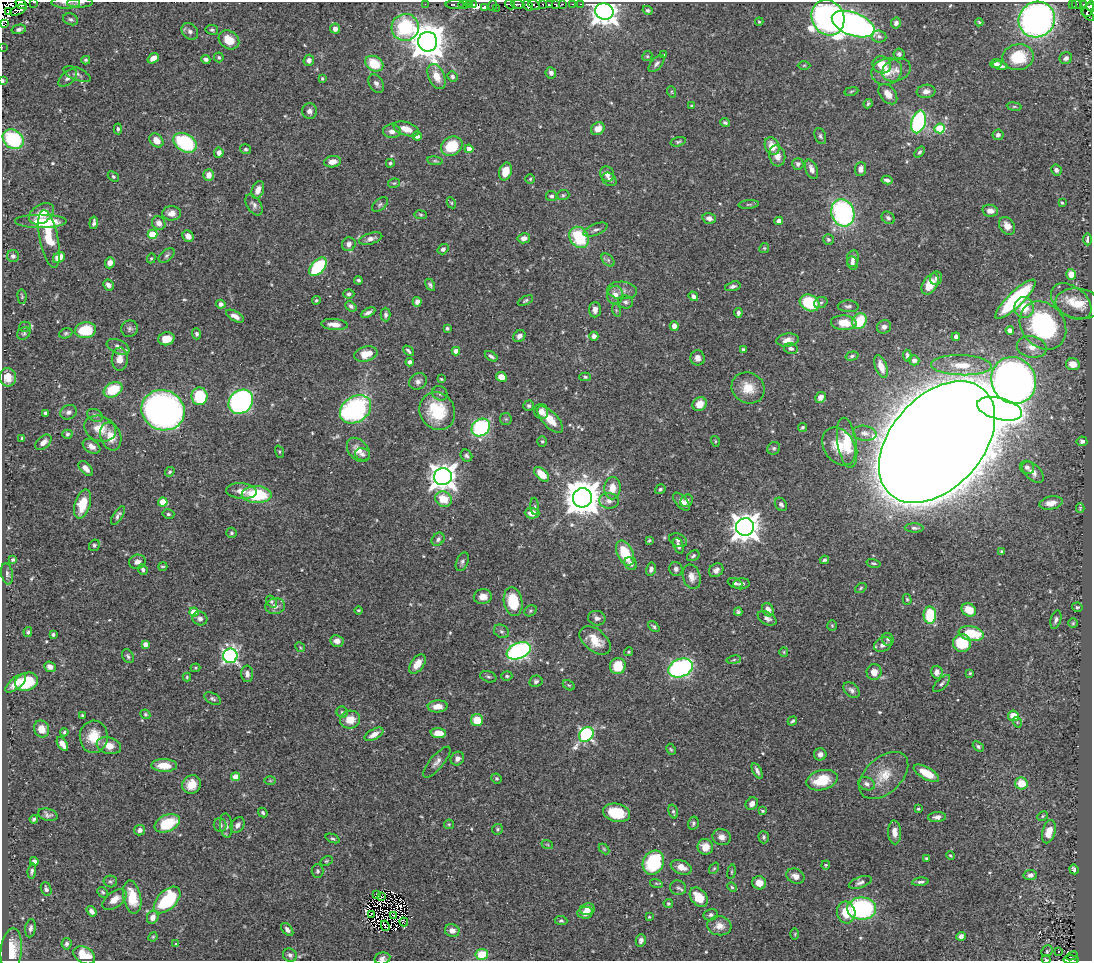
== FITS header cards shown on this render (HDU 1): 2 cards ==
NAXIS1  =                 1090
NAXIS2  =                  959

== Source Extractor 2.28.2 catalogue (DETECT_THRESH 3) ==
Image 1090 x 959 px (HDU 1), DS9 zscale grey, 1 PNG px = 1 image px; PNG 1094 x 963 px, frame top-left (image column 1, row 959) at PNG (2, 2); each listed source drawn as its Kron ellipse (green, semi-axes under 4 px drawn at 4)
Background 0.418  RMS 0.015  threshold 0.0462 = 3 sigma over >= 5 px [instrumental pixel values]
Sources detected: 569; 8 with non-positive FLUX_AUTO (blend fragments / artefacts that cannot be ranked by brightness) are neither listed nor drawn; of the other 561, the 500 brightest by FLUX_AUTO listed and drawn (61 fainter detections omitted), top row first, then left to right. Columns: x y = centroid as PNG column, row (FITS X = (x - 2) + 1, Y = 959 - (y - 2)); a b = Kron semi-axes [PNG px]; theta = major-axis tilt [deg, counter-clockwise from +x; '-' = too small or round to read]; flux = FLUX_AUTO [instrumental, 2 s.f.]
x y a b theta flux
33 2 3 2 - 12
66 3 14 5 -3 4.8
80 3 13 5 1 3.1
21 4 6 4 -37 110
425 4 2 2 - 3.3
455 4 9 3 0 42
518 4 6 3 -6 90
542 4 3 2 - 19
549 4 4 3 - 60
556 4 3 3 - 67
562 4 3 2 - 28
572 4 3 2 - 9.7
581 4 4 2 - 15
1077 4 5 3 - 46
1083 4 3 2 - 15
463 5 5 3 - 120
469 5 3 2 - 8.7
474 5 4 3 - 65
493 5 5 3 - 32
510 5 5 4 - 89
528 5 6 4 -41 200
534 5 6 3 -34 75
1072 5 3 2 - 8.7
1090 6 5 4 - 110
484 8 3 3 - 65
496 8 3 2 - 4.5
18 10 9 4 26 52
648 10 5 4 - 1.7
1088 10 7 5 57 98
604 11 9 8 - 1300
9 12 3 2 - 8.8
1088 14 8 4 -48 92
828 18 18 16 -61 370
71 19 8 5 -20 2.6
1037 20 18 17 - 440
759 22 4 3 - 1.2
979 22 4 4 - 1.3
896 23 5 5 - 3.4
5 24 3 3 - 4100
853 24 22 11 -21 520
405 27 13 13 - 78
19 29 7 4 13 2.8
335 29 5 5 - 5.6
212 30 6 5 - 1.9
190 31 9 7 -42 3.8
879 36 7 6 - 3
229 40 11 8 -35 15
428 42 10 9 - 2500
2 47 2 2 - 2.9
899 54 5 5 - 2.5
664 55 3 3 - 1.3
647 56 5 4 - 1.5
219 57 5 4 - 2
1018 57 16 13 9 38
153 58 6 4 37 7.4
1066 58 6 5 - 3
206 59 4 4 - 3
86 60 4 4 - 1.9
309 60 5 5 - 4.2
374 64 9 7 -30 29
657 64 10 5 48 3.4
996 64 5 4 - 3.1
804 65 6 4 1 1.4
882 65 9 8 - 17
1000 65 8 4 -10 4.1
896 70 15 11 21 8
887 71 15 13 18 17
551 73 5 5 - 4.1
77 74 15 6 -23 4.1
437 76 13 8 -65 15
452 76 5 5 - 2.7
68 78 11 6 40 3.9
322 79 4 3 - 1.4
3 81 3 2 - 1.5
376 83 10 7 -58 4.3
851 91 7 3 10 1.2
926 91 9 6 8 6
672 92 6 3 -71 1.2
888 94 12 7 -51 8.2
868 104 5 3 - 1.5
692 106 4 3 - 1.7
1014 107 7 4 -8 1.5
310 111 8 7 - 4
919 122 11 7 74 150
725 123 5 3 - 2.2
940 128 5 5 - 58
118 129 5 3 - 1.8
406 129 13 6 -18 12
598 129 7 6 - 9.4
392 131 9 7 -4 5.7
998 135 5 5 - 3.4
417 136 5 4 - 4.8
820 136 8 5 -68 2.5
13 139 11 9 -37 77
156 140 8 6 -44 11
678 142 8 4 16 1.9
185 143 13 8 -30 90
452 146 11 9 30 36
772 146 9 7 -66 13
246 149 5 4 - 1.8
469 149 4 4 - 10
920 152 6 4 51 2.1
219 153 5 4 - 4.8
777 156 10 8 -76 8
435 161 8 4 -8 1.6
333 162 8 5 9 7.9
390 163 4 4 - 1.4
798 164 6 5 - 3
812 169 10 6 -68 6.7
860 169 7 5 85 6.2
1056 170 6 5 - 3.2
505 171 9 6 74 17
607 174 7 7 - 6.1
209 175 6 5 - 7.7
113 176 6 4 -39 1.6
530 179 5 5 - 1.5
609 179 8 6 -37 3.3
887 180 5 4 - 3.5
394 183 6 4 11 1.4
258 190 9 6 69 7.8
563 195 6 5 - 1.6
551 196 5 5 - 2.4
451 203 6 4 -61 1.3
1062 203 3 3 - 1.4
749 204 10 4 5 1.6
254 205 12 7 -56 4.2
380 205 9 5 38 2.4
990 211 8 6 -11 7.1
172 213 9 7 2 7.5
843 213 14 11 -71 190
41 214 14 9 31 18
421 215 6 4 -7 1.5
709 218 7 5 -15 5
888 218 7 5 -43 3
779 221 4 4 - 4.9
41 222 26 7 0 39
94 223 6 3 83 2.9
159 223 7 6 - 6.2
1007 226 9 7 -57 8.5
596 230 13 5 22 4.2
152 234 5 4 - 38
188 236 6 5 - 7.9
579 237 11 9 -56 58
524 238 6 5 - 5.3
49 239 29 9 -79 28
371 239 12 5 17 5.2
828 239 5 5 - 2
1087 239 6 3 90 2.7
349 244 7 6 - 4.9
764 248 5 4 - 1.3
443 249 6 5 - 2.9
13 256 6 6 - 3.5
167 256 9 5 37 2.7
59 257 6 5 - 12
151 258 5 4 - 1.2
853 258 8 6 81 5.5
608 260 8 5 -45 2.5
110 263 6 5 - 6.5
852 263 6 5 - 2.9
318 267 11 6 48 78
1071 274 5 5 - 13
936 278 7 6 - 3.2
358 280 4 3 - 2.1
930 284 11 7 58 17
108 285 6 5 - 3.9
430 285 6 4 -60 2.4
733 286 8 4 16 3.2
622 290 15 9 -4 7.1
349 294 5 4 - 2.1
615 295 9 8 - 7.4
22 296 7 4 -86 1.5
693 296 5 4 - 3.9
1015 299 27 7 44 120
316 300 4 3 - 1.3
525 301 8 4 26 1.8
1071 301 23 15 -37 17
417 302 5 4 - 4.8
625 302 7 6 - 2.8
810 303 10 8 -27 61
821 303 7 5 22 1.9
221 304 4 4 - 4.6
1079 304 23 15 -9 20
351 306 6 4 -39 2.4
848 306 10 5 -3 3.1
1024 308 10 9 - 23
595 310 8 6 86 5.6
616 310 6 4 -73 1.7
368 313 8 3 27 3.7
738 313 4 3 - 2.5
386 315 7 5 -90 2.5
235 316 10 5 -29 5.9
859 321 8 6 57 38
844 323 13 7 -3 22
334 324 13 5 -5 8.8
1043 325 26 21 -50 160
674 326 5 4 - 6.2
25 327 6 5 - 1.8
884 327 7 6 - 4.2
447 328 4 3 - 1.8
130 329 8 8 - 3.1
85 330 10 8 5 37
1010 330 4 4 - 9.6
24 333 7 5 38 1.9
66 333 7 5 20 2
197 334 5 4 - 2.1
519 336 6 5 - 4
594 336 4 4 - 4.9
956 337 4 4 - 3.5
166 339 8 6 14 16
788 340 11 6 8 7.3
118 347 12 6 -24 6.1
1032 347 15 10 -11 11
791 348 7 5 -13 2.8
743 350 3 3 - 2
408 351 6 3 -45 2.3
456 351 4 4 - 11
366 354 12 7 14 18
491 356 7 3 -33 2.7
852 356 7 4 16 2.4
907 356 6 4 -85 2.6
698 358 7 7 - 5.8
120 359 11 8 86 11
914 360 5 5 - 3.3
410 362 4 4 - 3.9
1073 364 7 6 - 11
961 365 30 10 -2 22
881 366 12 6 -70 9.9
8 377 9 8 - 14
501 377 5 5 - 11
585 377 6 4 0 2
441 379 3 3 - 1.2
1014 380 24 22 -60 970
418 381 9 7 35 4.3
748 388 17 15 -30 19
113 390 10 7 30 38
440 393 8 7 - 2.9
199 396 9 8 - 50
820 397 6 5 - 6.8
241 402 13 11 43 310
700 404 7 6 - 9.4
529 406 5 5 - 2.1
355 409 17 12 35 180
1000 409 23 10 -15 1400
163 410 22 20 -22 580
437 411 19 17 -60 49
69 412 8 7 - 3.9
541 412 7 7 - 6.9
45 413 3 3 - 2.1
95 415 8 6 -26 2.7
506 419 6 6 - 1.9
550 420 17 7 -46 17
481 427 10 8 40 140
802 427 5 4 - 1.9
100 429 16 12 -20 18
865 433 12 7 -8 5.6
67 434 5 4 - 1.8
111 436 14 10 -71 16
22 438 3 3 - 1.3
542 441 5 4 - 1.6
715 441 5 3 - 1.2
1082 441 5 5 - 3
43 442 9 6 42 6.2
937 442 70 46 48 23000
847 443 25 9 -81 33
91 446 9 6 -33 6.1
839 446 20 15 -57 24
774 448 7 6 - 2.2
358 450 14 9 -51 11
279 452 6 4 -71 1.3
362 454 7 6 - 3
466 456 6 5 - 2.2
1027 467 7 6 - 3.6
86 468 9 5 -47 6.3
170 472 5 4 - 1.6
1033 472 13 7 -44 7.6
542 474 9 5 -42 16
443 477 9 8 - 1200
612 488 11 8 87 13
660 489 5 4 - 1.9
241 491 15 7 -5 9.1
257 495 15 8 -1 67
582 498 9 9 - 2800
444 499 9 7 -27 20
609 501 10 8 -7 6
687 501 7 5 45 4.6
163 502 4 4 - 26
681 502 11 5 -49 6.3
1051 503 12 6 10 9.8
83 504 15 8 73 25
781 504 7 5 -54 3.1
535 506 8 3 -86 1.5
1080 508 4 3 - 1.3
532 513 7 5 -1 8.1
168 514 6 4 -14 1.9
118 515 11 4 57 3.2
745 527 9 8 - 1400
914 528 9 4 -2 2.6
231 533 5 5 - 1.9
438 539 7 5 47 2.6
649 540 3 3 - 1.3
678 540 9 6 -21 3.6
94 545 6 5 - 2
678 546 8 5 -70 4.1
1002 551 3 3 - 1.5
625 553 13 8 -63 33
693 556 7 4 30 2.1
13 560 4 3 - 2.1
824 560 5 4 - 2
137 562 8 7 - 5.4
462 562 10 5 68 3.1
873 563 7 3 -13 1.6
631 564 7 5 -46 4.1
163 566 5 2 - 1.3
651 569 6 5 - 3.7
676 569 7 6 - 3.8
143 570 5 4 - 2.4
716 570 8 6 37 4.6
7 574 11 5 -80 3
692 577 12 8 -74 8.2
735 583 7 4 -21 2.8
741 584 8 5 6 3.2
861 588 6 4 38 1.4
483 597 9 7 9 9.2
907 599 5 4 - 1.4
271 601 6 5 - 1.8
513 602 14 9 -81 36
275 606 10 8 10 6.1
1077 607 5 4 - 1.7
358 610 4 4 - 1.5
768 610 7 5 -65 7.8
969 610 7 6 - 16
530 611 6 5 - 1.7
194 612 4 4 - 22
738 612 4 4 - 1.9
930 615 8 6 -88 43
200 618 7 7 - 4.5
597 618 8 7 - 3.7
767 618 10 6 -28 4.7
1056 620 9 5 74 3.1
1073 623 5 5 - 1.4
832 626 5 4 - 1.2
654 627 6 4 -42 2
501 631 8 6 -30 2.6
28 632 5 4 - 1.7
971 633 13 7 -11 42
53 635 3 3 - 2.1
888 639 6 6 - 2.4
595 640 18 11 -39 19
337 641 6 6 - 5.4
962 643 9 8 - 46
145 644 4 4 - 5.1
883 644 9 7 30 6.8
300 647 5 4 - 1.3
519 651 12 8 23 270
628 652 4 4 - 1.4
784 652 5 4 - 1.2
128 656 7 5 -59 2.4
230 656 7 7 - 270
734 660 7 3 9 1.4
417 664 11 6 54 11
618 666 8 7 - 29
50 667 6 5 - 5.6
196 668 5 4 - 1.4
681 668 13 9 21 200
874 672 8 7 - 10
937 672 6 5 - 5.4
970 673 3 3 - 1.3
247 674 8 6 -87 5.2
507 676 5 4 - 1.7
187 677 4 4 - 1.2
488 677 8 5 -19 2.1
536 681 6 5 - 2.7
26 682 12 9 20 39
16 683 13 5 40 10
942 684 11 5 45 2.8
569 685 6 4 -29 1.6
851 690 9 6 -42 3.6
213 699 9 5 -28 2.5
438 706 10 6 3 12
342 712 5 5 - 1.7
145 714 5 4 - 1.6
82 715 3 3 - 1.1
1013 716 6 5 - 16
350 720 10 9 - 16
477 720 6 6 - 21
792 721 5 3 - 1.8
1017 722 5 3 - 1.2
42 729 8 7 - 11
64 732 4 3 - 1.4
438 733 7 5 -3 11
374 734 10 5 29 9
586 735 8 6 49 190
94 737 16 14 87 24
62 744 8 4 -57 7.8
109 746 12 8 -16 12
978 746 6 4 -40 2
671 749 6 4 -61 1.4
820 754 6 6 - 4
457 759 7 6 - 4.9
437 762 19 6 50 6
164 765 13 6 -1 16
757 771 8 4 -62 3.4
926 773 14 6 -29 19
884 775 29 18 42 25
236 777 4 4 - 18
496 778 5 5 - 2.1
822 780 16 9 15 30
270 781 6 4 -1 1.3
1021 783 6 6 - 20
191 784 10 9 - 16
867 784 8 6 -24 4.5
752 804 7 5 50 5.7
918 809 3 3 - 1.3
673 811 7 4 -73 1.9
762 811 3 3 - 1.4
263 813 5 4 - 2.2
616 813 14 9 -13 32
48 815 10 6 -14 3.6
1043 816 6 4 25 1.3
937 817 9 5 5 3.9
34 819 4 3 - 2.1
167 823 13 8 23 45
693 823 6 5 - 1.9
449 824 5 4 - 1.2
220 825 7 6 - 3.3
226 825 12 6 -84 4.5
238 825 8 6 57 4.7
498 829 5 5 - 1.7
140 830 6 5 - 3.6
894 832 12 6 -87 8
1049 832 12 6 74 15
722 837 9 8 - 6
764 837 6 5 - 1.9
333 838 7 4 -22 1.8
547 844 6 3 -19 1.3
705 847 8 7 - 11
604 849 6 4 -45 1.3
950 856 4 3 - 1.2
926 858 4 3 - 1.4
34 861 4 4 - 2.9
326 861 6 4 26 1.5
653 863 12 10 62 76
826 865 4 4 - 1.3
681 867 11 6 -20 11
714 868 6 4 52 1.3
1074 869 5 4 - 2.7
32 871 8 4 82 2.2
318 871 7 6 - 2
732 872 7 4 81 1.4
1030 875 6 5 - 5.1
795 876 9 7 -23 6.7
110 881 7 6 - 2
860 882 12 5 20 3.8
920 882 8 4 7 2.6
656 883 6 4 -19 1.5
759 883 7 6 - 8.8
732 887 5 4 - 1.4
678 888 8 7 - 3.1
46 889 7 5 -67 3
103 892 6 4 -41 1.9
376 894 3 2 - 1.7
132 897 17 8 -78 28
382 897 3 2 - 1.1
699 897 11 7 -51 20
114 899 14 8 37 12
167 900 16 9 45 69
668 903 4 4 - 1.6
587 909 7 6 - 9.4
862 909 14 11 1 160
91 911 6 4 -53 4.5
846 912 11 9 -78 24
585 913 8 6 8 9.3
371 914 3 2 - 1.3
394 915 2 2 - 1.5
711 915 7 5 14 2.9
153 917 7 5 65 6.8
649 917 4 4 - 1.1
561 920 6 4 -5 1.6
404 922 4 2 - 1.2
385 926 5 2 - 1.7
719 926 12 9 -7 10
30 928 9 5 81 3.5
287 929 7 4 -50 4
452 931 7 6 - 7.7
795 934 6 3 89 1.1
961 936 5 4 - 4.5
153 937 5 4 - 1.1
641 940 6 5 - 3.3
67 944 6 5 - 2.6
176 944 4 4 - 1.2
11 951 22 10 84 29
1047 951 6 5 - 1.6
1058 951 2 2 - 1.3
482 954 6 5 - 28
84 955 11 8 -31 26
290 955 7 6 - 3.1
1072 956 6 3 25 9.3
382 958 8 6 11 4
1046 959 4 2 - 1.3
1071 960 8 2 -2 48
At the frame edge (FLAGS 8, measured only in part): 11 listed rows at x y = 33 2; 66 3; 80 3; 21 4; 1090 6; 5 24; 2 47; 3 81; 382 958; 1046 959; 1071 960
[61 fainter detections neither listed nor drawn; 8 non-positive-flux detections neither listed nor drawn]